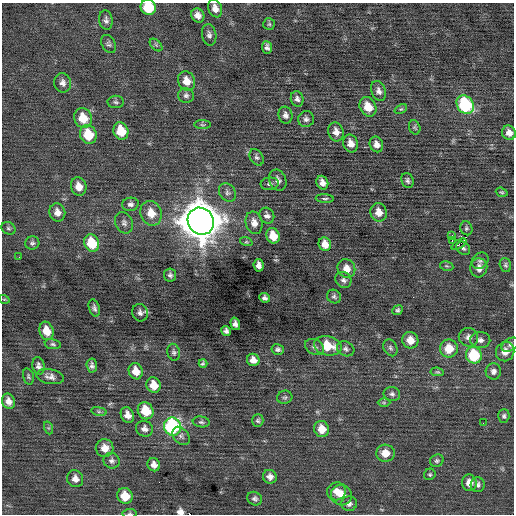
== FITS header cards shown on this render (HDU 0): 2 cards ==
NAXIS1  =                  512 / Axis length
NAXIS2  =                  512 / Axis length

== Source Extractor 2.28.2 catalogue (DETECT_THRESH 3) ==
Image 512 x 512 px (HDU 0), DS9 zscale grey, 1 PNG px = 1 image px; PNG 516 x 516 px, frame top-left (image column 1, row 512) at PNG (2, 3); each listed source drawn as its Kron ellipse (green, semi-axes under 4 px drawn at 4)
Background -0.00101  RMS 0.74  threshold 2.23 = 3 sigma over >= 5 px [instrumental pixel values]
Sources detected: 132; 1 with non-positive FLUX_AUTO (blend fragments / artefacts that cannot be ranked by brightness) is neither listed nor drawn; the other 131 listed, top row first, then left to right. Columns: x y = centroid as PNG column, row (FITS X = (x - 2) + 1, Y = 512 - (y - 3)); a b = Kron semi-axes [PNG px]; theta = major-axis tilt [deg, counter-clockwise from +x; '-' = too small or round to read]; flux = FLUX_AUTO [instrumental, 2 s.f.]
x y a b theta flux
148 7 8 7 - 2000
215 8 9 6 -67 360
198 15 7 6 - 270
106 20 10 6 -81 180
269 24 6 6 - 80
209 35 11 7 -80 190
109 44 10 6 -59 140
156 45 7 4 -46 84
267 47 6 5 - 160
186 81 10 8 -66 560
63 83 10 8 -80 240
379 91 10 7 -68 230
186 95 8 7 - 150
297 99 8 6 -74 170
116 102 8 6 -1 120
465 105 10 8 -55 4300
368 107 10 8 -62 760
401 109 6 4 24 69
285 115 8 7 - 200
83 118 10 8 -68 1000
306 119 8 8 - 170
202 125 8 4 -1 81
415 127 7 5 -68 89
121 131 9 7 -70 1300
336 132 9 7 -74 350
509 133 7 7 - 340
88 134 9 8 - 1500
351 143 9 7 -76 380
376 144 8 6 -66 300
257 157 9 6 -58 130
278 180 11 8 -70 250
407 180 8 6 -73 140
322 183 7 5 -66 290
270 184 9 6 6 160
79 186 9 7 -72 460
227 192 10 7 -52 190
502 192 6 4 -18 71
325 199 9 4 -3 96
130 204 8 6 11 190
57 212 9 8 - 350
379 212 9 8 - 490
151 213 12 10 -69 740
267 216 8 7 - 200
201 221 14 12 -53 140000
124 223 11 8 -65 200
254 223 11 8 -76 380
8 228 7 6 - 97
466 228 7 6 - 110
452 235 3 2 - 81
273 236 8 6 -69 830
452 240 2 2 - 23
246 242 6 4 -18 63
32 243 7 6 - 130
92 243 9 7 -70 1600
325 244 7 6 - 460
459 244 8 3 33 230
463 248 7 6 - 120
19 257 2 2 - 22
480 261 9 7 42 150
259 265 6 5 - 230
505 265 7 5 -72 100
447 266 7 4 -10 78
346 268 9 8 - 440
479 268 9 8 - 370
170 275 6 6 - 130
343 280 8 7 - 190
334 296 7 6 - 120
264 298 5 4 - 130
4 299 5 3 - 42
94 308 9 5 -71 150
398 310 5 4 - 110
140 313 9 7 -66 190
235 324 6 4 -74 180
47 331 9 7 -73 720
226 331 5 4 - 130
468 337 9 9 - 250
410 340 8 8 - 570
480 340 10 8 -2 220
53 344 8 5 -9 100
510 345 9 6 31 150
328 346 14 9 -14 1300
314 347 10 7 -31 190
390 348 9 6 -63 130
278 349 6 5 - 130
346 349 9 7 -28 150
449 349 9 9 - 960
174 352 8 6 -76 130
505 352 10 9 - 480
474 355 8 8 - 2500
253 360 6 6 - 330
203 364 4 4 - 89
92 365 7 5 -86 150
38 366 9 6 -77 170
136 371 8 7 - 570
493 371 8 8 - 220
437 372 7 4 -7 69
28 376 8 5 -74 89
50 377 14 7 -10 280
153 385 8 7 - 630
392 394 8 7 - 160
285 397 7 6 - 98
9 401 8 6 -72 300
384 403 6 4 -1 80
99 411 8 4 -8 85
146 411 9 7 -60 1200
127 415 8 6 -66 360
504 416 7 5 89 120
258 420 6 5 - 110
201 422 8 5 -7 120
483 423 2 2 - 100
172 427 9 8 - 6700
49 428 6 4 -71 71
144 429 8 7 - 240
322 429 8 7 - 700
181 436 10 7 -49 180
105 448 9 9 - 480
385 453 9 8 - 600
112 461 8 7 - 180
437 461 7 6 - 110
154 465 7 6 - 290
430 474 6 5 - 82
270 477 7 6 - 260
75 479 8 8 - 310
469 483 8 7 - 450
478 485 7 7 - 160
337 491 9 8 - 390
341 495 10 10 - 580
125 496 8 7 - 990
255 499 8 6 -32 140
349 504 8 7 - 180
130 513 7 4 7 82
At the frame edge (FLAGS 8, measured only in part): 3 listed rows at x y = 148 7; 509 133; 130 513
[1 non-positive-flux detection neither listed nor drawn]